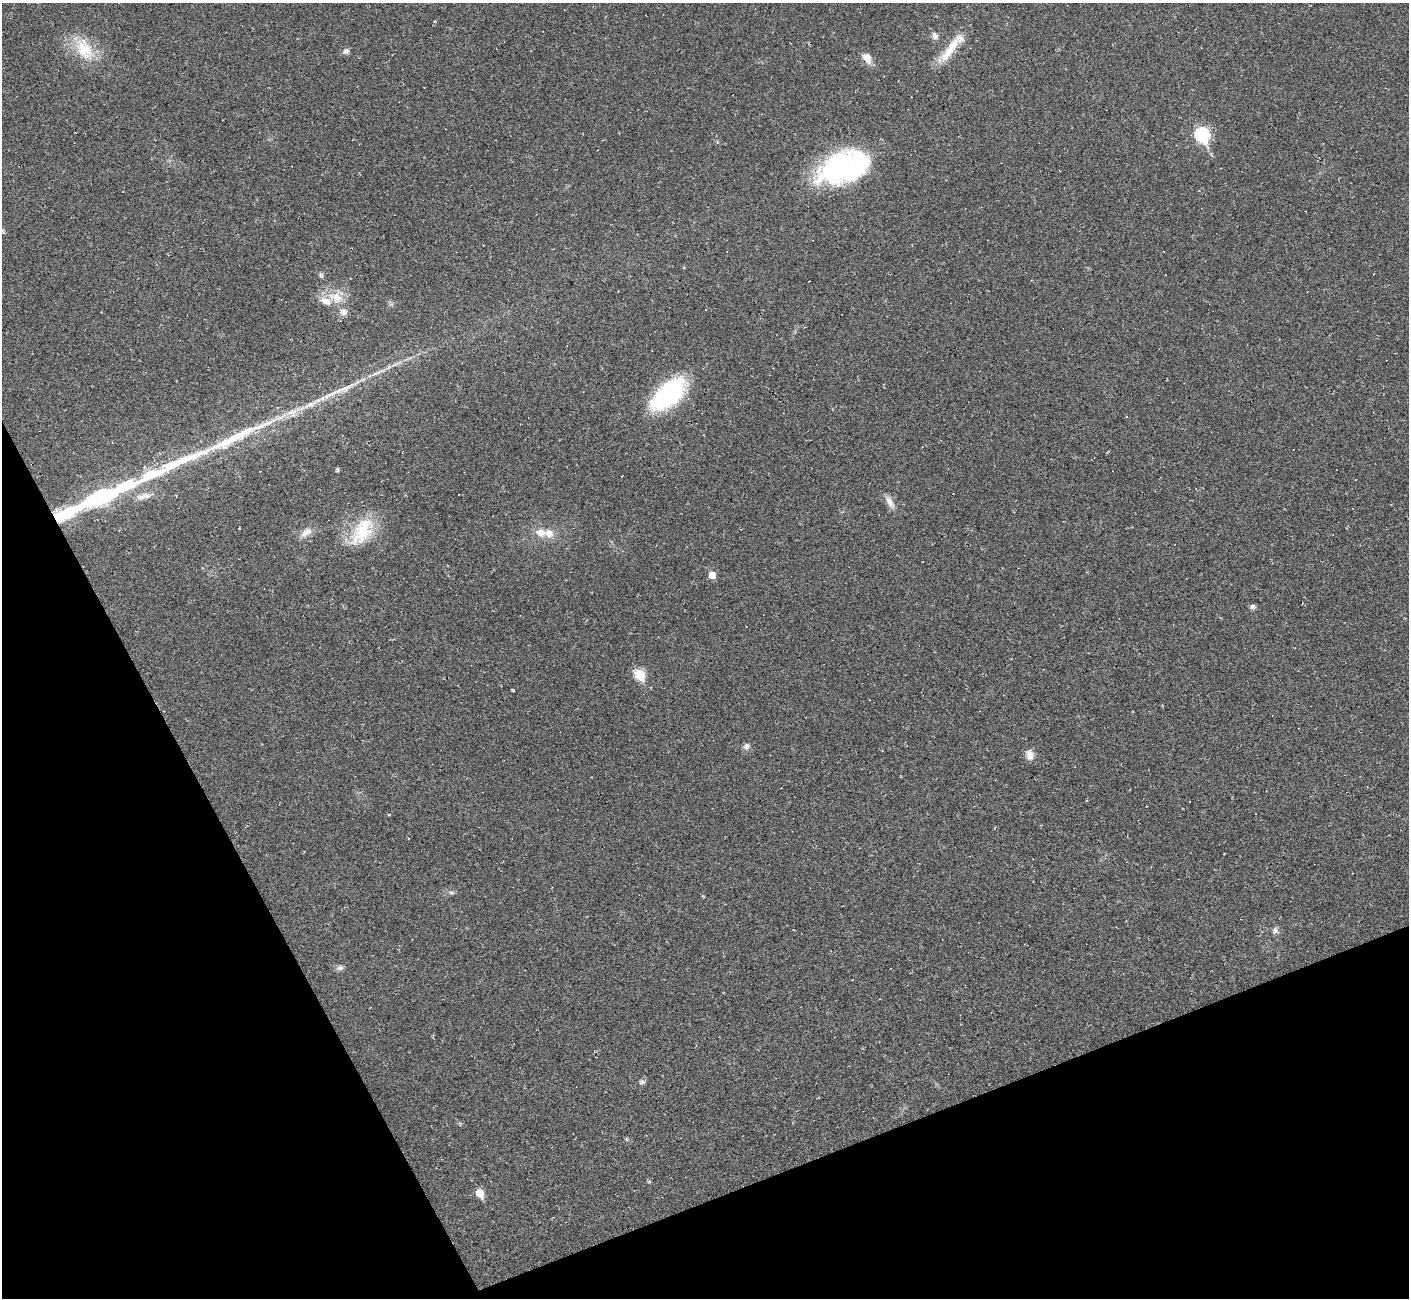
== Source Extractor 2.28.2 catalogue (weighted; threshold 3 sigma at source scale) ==
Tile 14 of 4 x 4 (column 2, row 4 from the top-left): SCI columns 1411-2817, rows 283-1578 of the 5632 x 5620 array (HDU 1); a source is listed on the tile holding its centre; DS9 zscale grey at full resolution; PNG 1411 x 1300 px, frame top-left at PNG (2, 3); no overlay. Shown black and unused: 21% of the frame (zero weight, under 2 of 3 exposures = <1% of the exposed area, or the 3 px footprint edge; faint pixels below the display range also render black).
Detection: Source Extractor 2.28.2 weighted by HDU 2 'WHT'; one run over the whole footprint, this tile lists its part. Background 0.037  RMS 0.0064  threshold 0.0287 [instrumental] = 3 sigma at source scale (4.5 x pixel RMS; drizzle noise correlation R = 1.50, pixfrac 1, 0.05/0.05 arcsec/px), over >= 5 px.
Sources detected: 55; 2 inside a brighter object's white glare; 11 cosmic-ray / hot-pixel residue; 3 long thin detections or spike segments (spike, bleed or trail) — not listed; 4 inside a brighter listed object's ellipse — not listed separately; the other 35 listed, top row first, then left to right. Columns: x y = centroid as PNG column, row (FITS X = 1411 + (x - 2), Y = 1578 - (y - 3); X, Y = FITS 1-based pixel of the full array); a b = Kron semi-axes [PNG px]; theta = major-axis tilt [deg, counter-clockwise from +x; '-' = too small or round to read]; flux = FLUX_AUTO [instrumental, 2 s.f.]
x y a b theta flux
935 36 9 8 - 2.7
84 49 35 20 -59 23
950 49 41 9 55 17
346 51 8 7 - 2.1
867 58 12 8 -55 6.4
1202 135 8 6 -66 89
841 167 47 31 19 110
3 231 7 4 -72 0.89
321 275 6 5 - 1.3
336 297 22 16 -31 13
706 309 3 2 - 0.44
668 394 36 19 41 79
328 395 34 6 25 9.4
337 470 6 4 77 0.81
143 496 23 8 12 6.2
101 498 35 9 22 100
890 502 20 8 -61 4.5
64 514 29 8 23 54
362 531 43 22 57 30
306 532 18 9 36 5.1
549 533 13 10 -25 6.5
712 575 6 6 - 6.7
1253 607 6 6 - 1.9
640 675 7 6 - 26
746 747 8 7 - 2.4
1030 755 13 9 -80 4.7
1189 801 3 2 - 0.41
451 893 6 4 -1 1.1
703 896 4 3 - 0.63
1275 930 9 6 72 2
340 968 9 7 13 2
642 1082 8 6 20 1.7
627 1139 6 4 90 0.71
649 1182 5 3 - 0.68
480 1193 7 6 - 13
Overlapping masked pixels (flux is a lower limit): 1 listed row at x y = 64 514
Unlisted compact peaks at least as high as the median listed source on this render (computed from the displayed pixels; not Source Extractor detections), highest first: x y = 513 690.